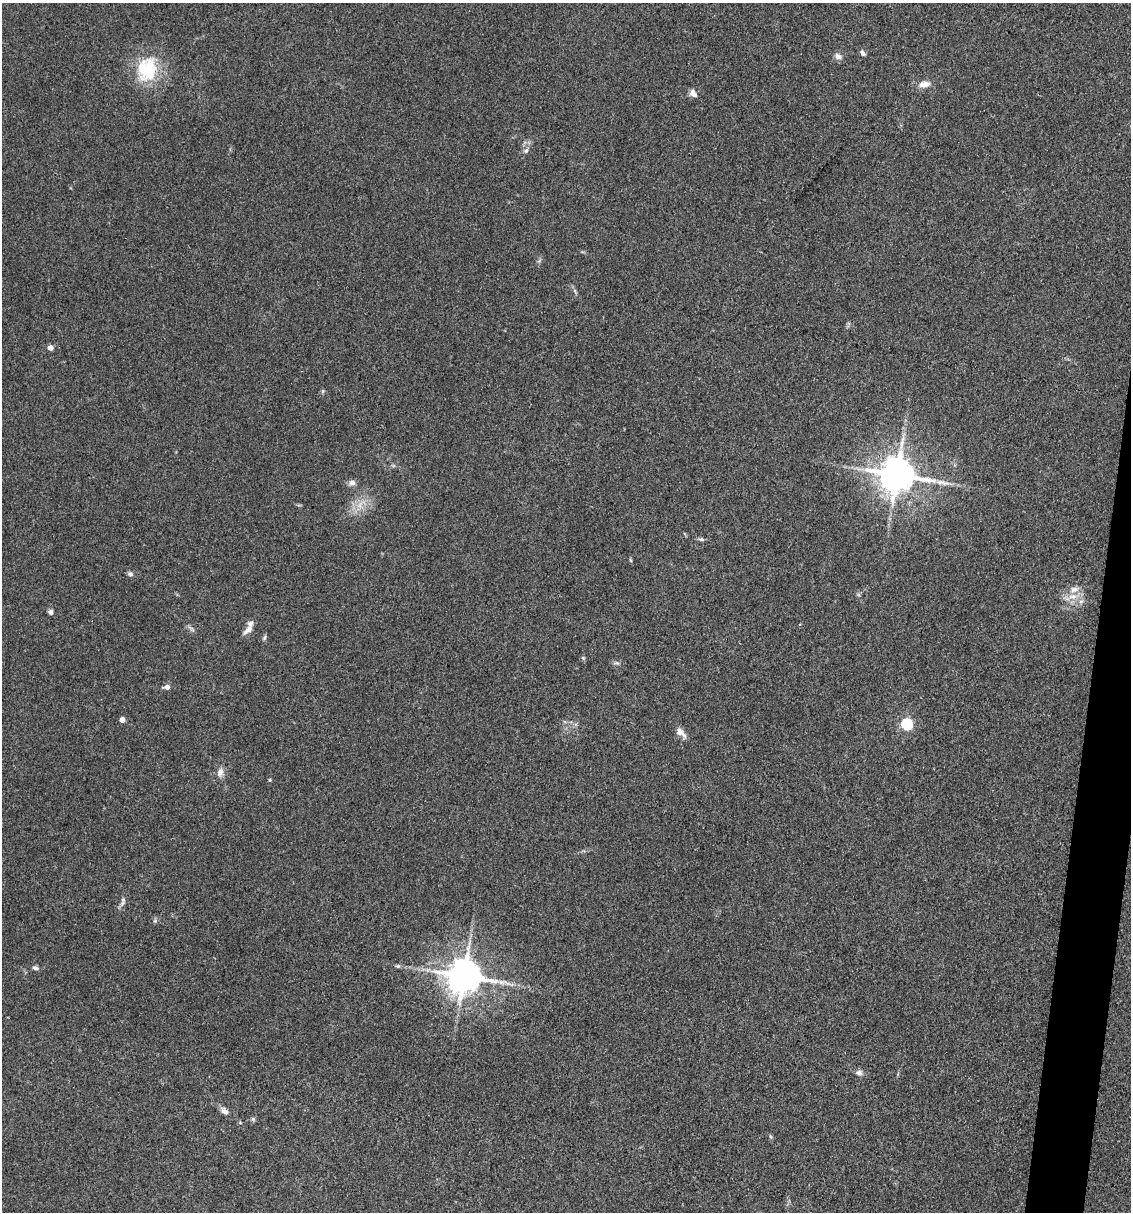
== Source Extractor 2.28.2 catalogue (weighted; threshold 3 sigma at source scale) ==
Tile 6 of 4 x 4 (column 2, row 2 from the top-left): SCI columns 1360-2488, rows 2422-3631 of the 4860 x 4841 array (HDU 1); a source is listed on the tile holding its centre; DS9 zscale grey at full resolution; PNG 1133 x 1214 px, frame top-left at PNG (2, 3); no overlay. Shown black and unused: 3% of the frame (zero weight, under 3 of 4 exposures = <1% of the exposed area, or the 3 px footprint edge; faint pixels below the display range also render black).
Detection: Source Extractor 2.28.2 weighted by HDU 2 'WHT'; one run over the whole footprint, this tile lists its part. Background 0.112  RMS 0.0067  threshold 0.0302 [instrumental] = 3 sigma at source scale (4.5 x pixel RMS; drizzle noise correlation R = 1.50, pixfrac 1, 0.05/0.05 arcsec/px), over >= 5 px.
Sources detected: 40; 2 long thin detections or spike segments (spike, bleed or trail) — not listed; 3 inside a brighter listed object's ellipse — not listed separately; the other 35 listed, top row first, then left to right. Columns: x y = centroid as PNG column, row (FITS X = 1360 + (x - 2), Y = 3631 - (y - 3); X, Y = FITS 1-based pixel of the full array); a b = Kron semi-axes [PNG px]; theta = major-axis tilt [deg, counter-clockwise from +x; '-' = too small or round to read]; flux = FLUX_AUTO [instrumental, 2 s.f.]
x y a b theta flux
863 53 7 5 -56 2
838 56 10 7 -20 3.2
149 70 41 22 68 32
924 84 15 8 8 5.5
693 93 9 6 -53 3.9
526 151 8 5 49 1.8
575 291 6 4 -71 1.2
50 348 4 4 - 6.4
897 475 10 9 - 1800
352 483 7 7 - 3.2
360 506 10 7 -57 4.8
701 539 8 5 -4 1.4
130 574 7 6 - 1.7
1073 596 14 8 3 6.5
51 612 6 5 - 2
191 628 14 3 -42 1.5
248 629 14 7 41 4.2
264 638 7 4 82 1.3
583 658 6 4 -45 0.88
617 663 8 4 -1 1.3
167 687 6 5 - 3.1
122 720 4 4 - 6.2
907 724 5 5 - 71
680 732 16 8 -40 4.5
220 772 13 8 79 3.9
270 780 4 4 - 0.68
123 899 7 5 -89 1.5
155 921 6 5 - 1.2
398 966 7 5 1 1.1
35 968 8 5 -17 1.6
464 976 10 10 - 1600
859 1073 8 7 - 2.4
224 1111 10 7 -48 3.2
253 1119 6 4 -46 1
240 1123 5 3 - 0.61
Overlapping masked pixels (flux is a lower limit): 1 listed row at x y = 897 475